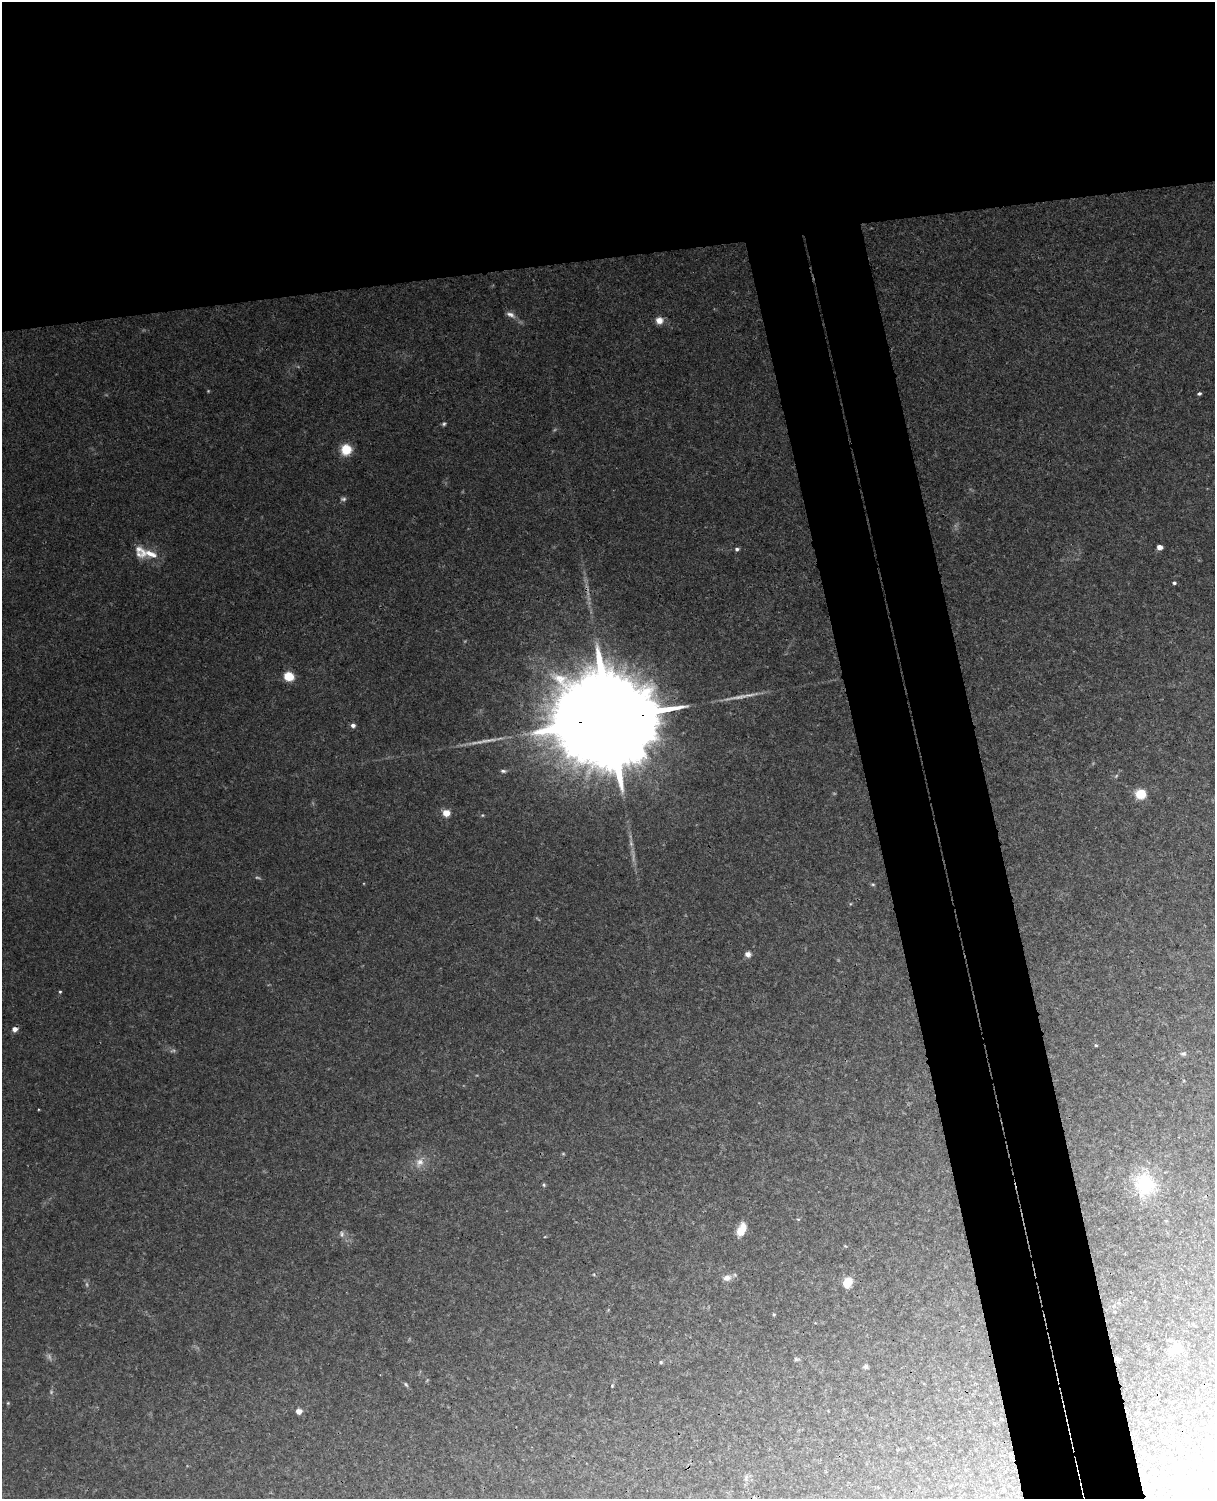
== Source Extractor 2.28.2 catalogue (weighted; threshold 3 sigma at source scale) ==
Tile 2 of 4 x 3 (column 2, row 1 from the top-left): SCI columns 1271-2483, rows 3149-4645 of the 4967 x 4909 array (HDU 1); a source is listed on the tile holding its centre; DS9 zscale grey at full resolution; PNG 1217 x 1501 px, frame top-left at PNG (2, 2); no overlay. Shown black and unused: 25% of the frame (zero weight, under 3 of 4 exposures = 6% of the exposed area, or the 3 px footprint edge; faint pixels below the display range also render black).
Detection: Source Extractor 2.28.2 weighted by HDU 2 'WHT'; one run over the whole footprint, this tile lists its part. Background 0.0472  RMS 0.0047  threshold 0.0212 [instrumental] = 3 sigma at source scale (4.5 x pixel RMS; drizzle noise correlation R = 1.50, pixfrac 1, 0.05/0.05 arcsec/px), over >= 5 px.
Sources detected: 46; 7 too faint to see at this stretch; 1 inside a brighter object's white glare — not listed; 1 inside a brighter listed object's ellipse — not listed separately; the other 37 listed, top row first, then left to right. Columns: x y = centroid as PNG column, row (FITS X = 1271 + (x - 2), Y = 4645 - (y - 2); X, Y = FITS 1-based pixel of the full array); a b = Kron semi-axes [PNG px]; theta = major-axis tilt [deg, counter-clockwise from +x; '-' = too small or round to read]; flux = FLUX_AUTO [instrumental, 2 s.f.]
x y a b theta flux
511 315 13 7 -24 2.3
659 320 8 8 - 3.4
1199 394 4 4 - 0.79
444 424 6 5 - 0.78
346 450 9 8 - 12
343 499 8 5 2 1
1160 547 5 4 - 2.8
737 549 5 5 - 0.99
151 554 35 11 -3 8.3
1174 583 4 4 - 0.85
289 676 8 7 - 11
608 719 42 21 6 21000
353 725 5 5 - 1.7
503 771 7 4 -7 0.93
1141 794 7 7 - 14
446 813 8 8 - 4.2
873 884 5 3 - 0.54
748 954 8 7 - 1.9
60 992 4 3 - 0.5
15 1029 6 6 - 2.3
1096 1045 4 4 - 0.52
1183 1053 6 6 - 1.1
419 1162 13 11 48 4
1145 1184 25 22 -80 26
544 1185 5 4 - 0.55
741 1230 15 8 67 7.2
727 1278 12 9 10 2.6
847 1282 9 7 61 10
774 1314 4 3 - 0.53
1177 1348 15 10 13 8.6
796 1359 5 5 - 0.68
661 1362 5 5 - 0.64
866 1366 6 6 - 0.94
406 1384 8 4 -56 0.73
612 1386 4 3 - 0.43
8 1403 4 3 - 0.42
299 1411 5 5 - 3.2
Overlapping masked pixels (flux is a lower limit): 1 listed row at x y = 608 719